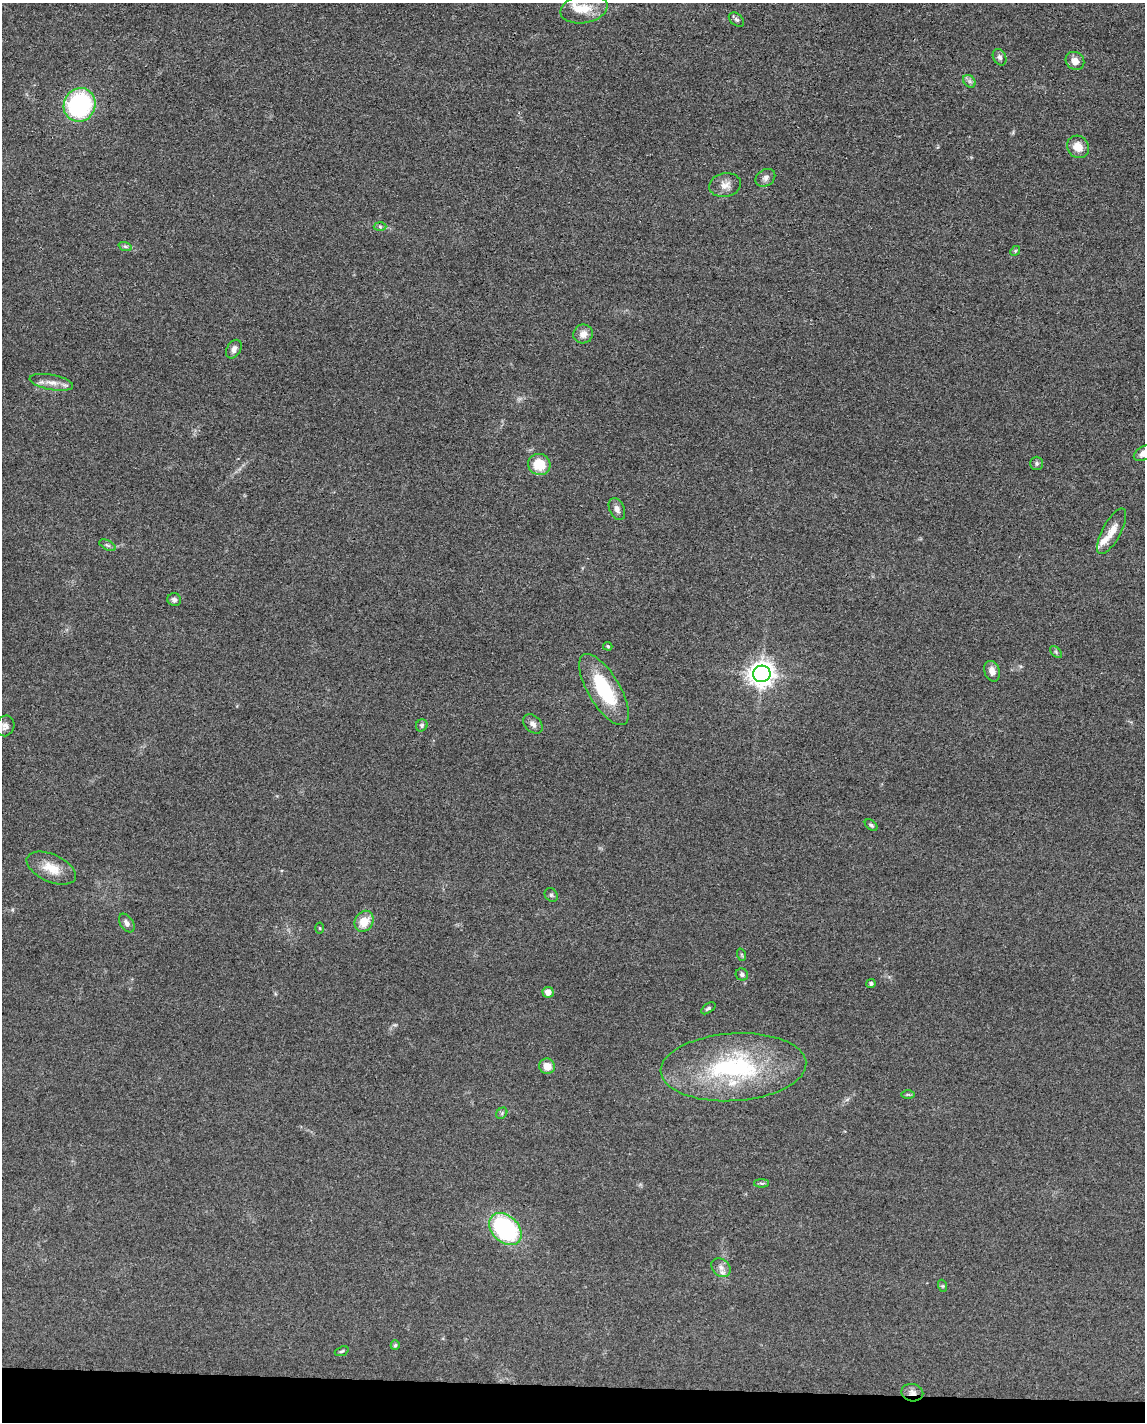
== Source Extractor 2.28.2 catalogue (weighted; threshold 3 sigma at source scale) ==
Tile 11 of 4 x 3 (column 3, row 3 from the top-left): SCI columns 2289-3431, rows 225-1644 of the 4577 x 4600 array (HDU 1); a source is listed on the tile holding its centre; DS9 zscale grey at full resolution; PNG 1147 x 1424 px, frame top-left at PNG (2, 3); each listed source drawn as its Kron ellipse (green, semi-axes under 4 px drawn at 4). Shown black and unused: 3% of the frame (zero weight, under 3 of 4 exposures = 1% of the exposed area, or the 3 px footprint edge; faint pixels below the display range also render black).
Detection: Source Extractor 2.28.2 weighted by HDU 2 'WHT'; one run over the whole footprint, this tile lists its part. Background 0.049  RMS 0.0063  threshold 0.0284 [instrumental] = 3 sigma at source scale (4.5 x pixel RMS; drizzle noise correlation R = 1.50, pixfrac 1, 0.05/0.05 arcsec/px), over >= 5 px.
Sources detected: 56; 4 inside a brighter listed object's ellipse — not listed separately; the other 52 listed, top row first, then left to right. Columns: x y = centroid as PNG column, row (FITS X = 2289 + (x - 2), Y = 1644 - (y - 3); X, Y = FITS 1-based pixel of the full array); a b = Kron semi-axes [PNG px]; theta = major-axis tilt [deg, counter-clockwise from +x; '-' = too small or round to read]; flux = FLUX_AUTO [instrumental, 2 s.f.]
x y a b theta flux
584 9 24 14 11 12
736 20 8 6 -39 1.4
1000 57 8 6 -64 2
1075 61 10 8 -41 5
969 81 7 5 -46 2
80 105 17 15 65 83
1078 147 12 10 -48 7.7
765 178 10 8 34 2.6
725 185 16 12 11 5.5
380 227 6 4 -2 1
125 246 7 4 -19 1.1
1015 251 5 4 - 0.84
583 334 10 9 - 4.8
234 349 10 7 61 2.9
51 382 22 7 -11 5.9
1144 453 11 6 32 5.3
1037 463 6 6 - 1.3
539 464 11 10 - 16
617 509 12 7 -65 3
1112 531 25 9 62 7.9
107 545 9 4 -27 1.2
174 600 7 6 - 1.8
608 646 5 3 - 0.72
1056 652 7 4 -46 1.1
992 671 10 7 -71 4.6
762 674 9 8 - 620
604 689 40 16 -59 39
533 724 11 8 -45 3
422 725 6 5 - 1.4
5 726 10 9 - 3
871 825 7 4 -37 1.4
51 868 26 13 -24 12
551 895 7 6 - 1.3
364 921 11 9 60 11
127 923 10 6 -56 2.7
320 928 5 3 - 0.55
742 955 6 4 -72 0.65
742 974 6 6 - 1.6
871 983 4 4 - 1.1
548 992 5 5 - 4.4
708 1008 8 4 35 1.3
547 1066 8 7 - 6.4
733 1067 73 34 4 94
908 1094 7 4 0 0.86
502 1113 6 5 - 1.1
762 1183 7 4 0 1
505 1229 18 13 -45 82
721 1268 10 8 -42 3.6
943 1286 6 4 -71 0.82
395 1345 5 4 - 1
342 1351 7 4 20 1.1
912 1393 11 8 -12 3.7
Overlapping masked pixels (flux is a lower limit): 1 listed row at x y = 912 1393
Isophote crosses this tile's border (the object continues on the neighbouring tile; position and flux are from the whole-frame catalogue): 1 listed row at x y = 1144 453